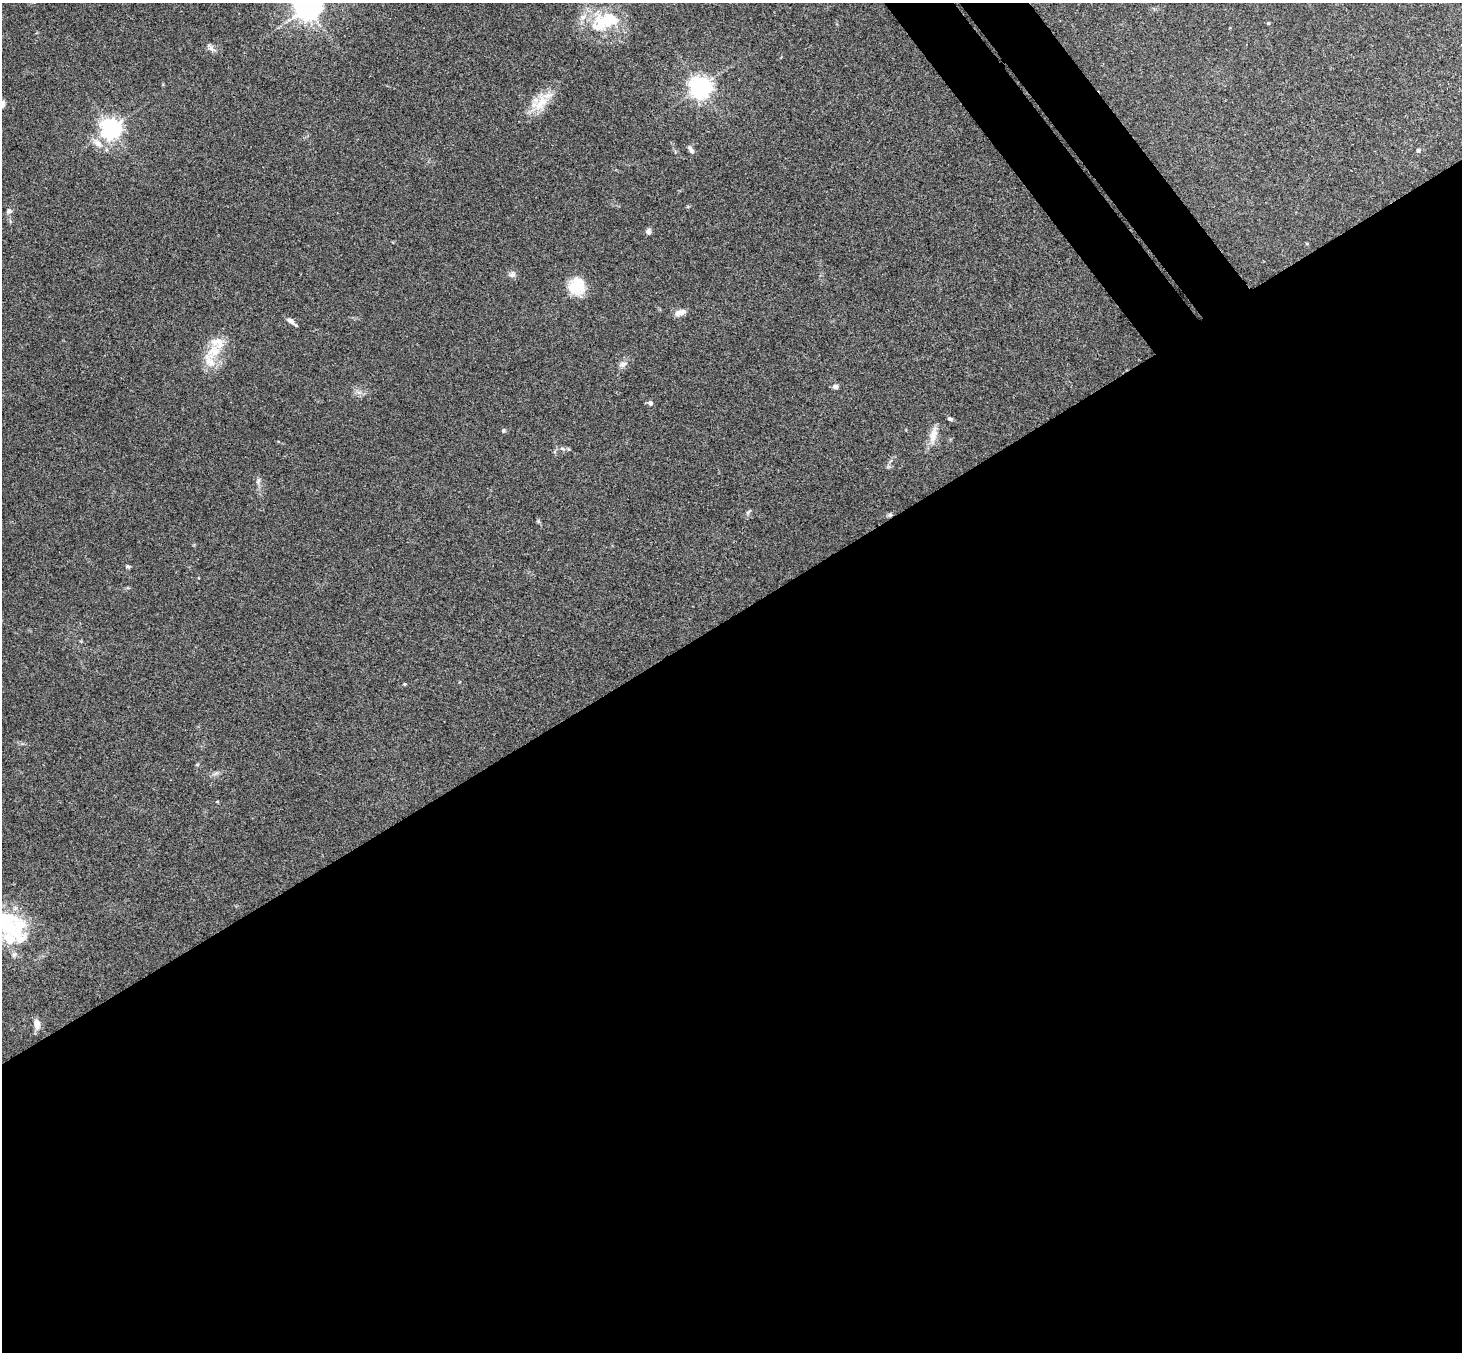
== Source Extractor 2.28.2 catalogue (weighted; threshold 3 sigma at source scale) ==
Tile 15 of 4 x 4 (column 3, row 4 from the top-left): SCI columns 2975-4434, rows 331-1680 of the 5945 x 5926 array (HDU 1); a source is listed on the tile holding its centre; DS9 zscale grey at full resolution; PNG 1464 x 1354 px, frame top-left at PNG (2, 3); no overlay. Shown black and unused: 57% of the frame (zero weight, under 3 of 4 exposures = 6% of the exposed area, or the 3 px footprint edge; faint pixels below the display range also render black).
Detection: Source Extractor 2.28.2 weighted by HDU 2 'WHT'; one run over the whole footprint, this tile lists its part. Background 0.188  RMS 0.008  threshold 0.0361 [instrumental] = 3 sigma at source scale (4.5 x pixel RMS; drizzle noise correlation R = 1.50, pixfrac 1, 0.05/0.05 arcsec/px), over >= 5 px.
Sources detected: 44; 1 inside a brighter object's white glare — not listed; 9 inside a brighter listed object's ellipse — not listed separately; the other 34 listed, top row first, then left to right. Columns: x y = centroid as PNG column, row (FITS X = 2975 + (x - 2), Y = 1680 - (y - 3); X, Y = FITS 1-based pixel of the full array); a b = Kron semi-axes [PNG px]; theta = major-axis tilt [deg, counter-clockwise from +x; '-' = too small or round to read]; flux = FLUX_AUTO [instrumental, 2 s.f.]
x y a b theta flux
307 7 8 8 - 900
607 21 40 23 -4 40
211 48 17 6 -39 3.2
701 87 7 7 - 580
541 103 28 15 61 18
3 104 9 5 75 2.4
111 129 7 7 - 490
98 143 16 9 -48 7.3
691 150 10 5 -58 3.2
1418 150 5 5 - 1.1
9 211 7 7 - 2.4
648 231 8 6 -82 2.4
512 274 9 7 27 2.7
577 286 20 19 - 21
680 312 13 7 15 5.9
291 321 12 5 -33 3.3
213 352 30 15 36 19
623 364 11 7 21 3.8
835 387 6 5 - 2.8
359 392 7 4 18 2.2
650 403 6 5 - 2.4
950 419 6 4 -19 1.6
503 431 5 5 - 1.2
933 435 26 9 78 9.7
563 449 8 4 -31 1.7
258 481 10 5 74 2.5
748 512 9 4 36 1.5
890 515 6 5 - 1.5
538 521 6 4 -46 1.1
128 566 6 4 -36 1.3
404 684 4 3 - 0.83
216 773 7 4 19 1.9
6 925 45 23 -27 59
37 1024 11 7 -84 7.2
Overlapping masked pixels (flux is a lower limit): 1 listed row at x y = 890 515
Isophote crosses this tile's border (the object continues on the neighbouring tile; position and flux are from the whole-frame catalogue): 3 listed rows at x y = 307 7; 3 104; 6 925